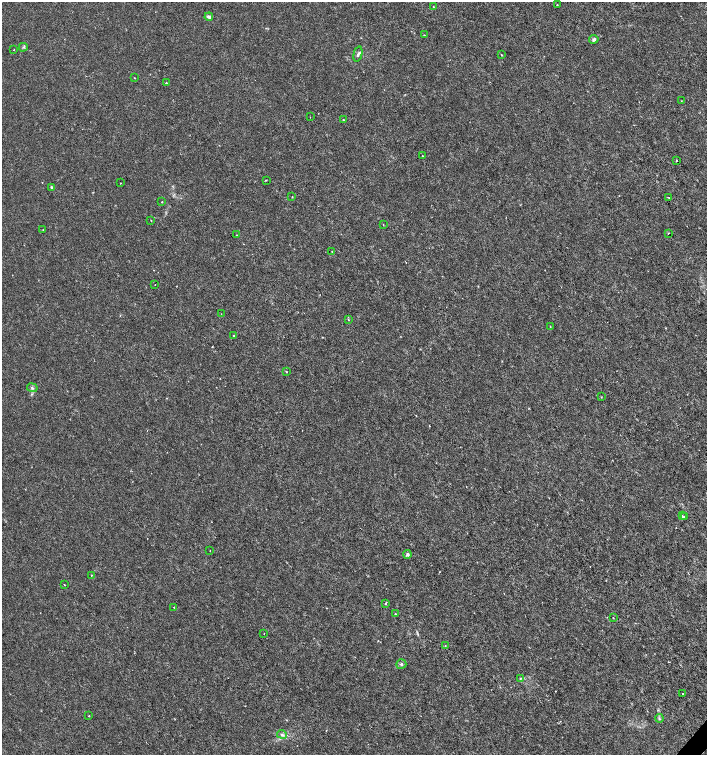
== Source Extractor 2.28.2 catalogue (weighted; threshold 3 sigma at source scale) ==
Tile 6 of 4 x 4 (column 2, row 2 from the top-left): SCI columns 1639-3047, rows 3012-4516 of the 6029 x 6029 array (HDU 1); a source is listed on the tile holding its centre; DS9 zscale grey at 2 x 2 block average (1 PNG px = mean of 2 x 2 image px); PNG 709 x 757 px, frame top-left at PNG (2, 2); each listed source drawn as its Kron ellipse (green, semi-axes under 4 px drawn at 4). Shown black and unused: <1% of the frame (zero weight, under 3 of 6 exposures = <1% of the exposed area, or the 3 px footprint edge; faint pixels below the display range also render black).
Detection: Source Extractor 2.28.2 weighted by HDU 2 'WHT'; one run over the whole footprint, this tile lists its part. Background -1.77e-04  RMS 0.001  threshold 0.00422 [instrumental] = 3 sigma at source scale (4.09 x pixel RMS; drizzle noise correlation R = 1.36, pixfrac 0.8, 0.0396/0.0396 arcsec/px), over >= 5 px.
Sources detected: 55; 1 inside a brighter listed object's ellipse — not listed separately; the other 54 listed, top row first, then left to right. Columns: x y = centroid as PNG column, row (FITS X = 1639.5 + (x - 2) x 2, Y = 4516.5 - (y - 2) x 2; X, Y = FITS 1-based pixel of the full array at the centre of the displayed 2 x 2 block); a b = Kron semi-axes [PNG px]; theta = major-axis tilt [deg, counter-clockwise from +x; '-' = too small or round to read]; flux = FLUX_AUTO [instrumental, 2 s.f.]
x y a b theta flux
557 5 2 2 - 0.11
433 6 2 2 - 0.08
209 17 4 3 - 0.75
424 35 2 2 - 0.11
594 39 5 4 - 0.54
23 47 4 2 - 0.22
14 49 2 2 - 0.13
358 54 8 3 76 0.51
502 55 2 2 - 0.18
134 78 2 2 - 0.11
166 83 3 2 - 0.14
681 101 2 2 - 0.17
310 117 2 2 - 0.083
343 120 2 2 - 0.18
423 156 2 2 - 0.13
676 161 2 2 - 0.15
266 180 2 2 - 0.16
121 183 2 2 - 0.13
52 188 3 3 - 0.39
292 197 2 2 - 0.11
669 198 3 2 - 0.13
162 202 2 2 - 0.12
151 220 2 2 - 0.12
383 225 2 2 - 0.079
43 230 2 2 - 0.064
668 233 2 2 - 0.16
237 235 2 2 - 0.1
332 251 2 2 - 0.099
155 285 2 2 - 0.089
221 314 2 2 - 0.067
348 320 3 2 - 0.17
550 327 2 2 - 0.08
233 335 2 2 - 0.16
286 372 2 2 - 0.12
32 388 5 4 - 0.42
601 397 3 2 - 0.11
682 516 3 2 - 0.26
684 517 2 2 - 0.34
210 551 2 2 - 0.081
408 554 4 4 - 0.49
91 575 2 2 - 0.15
64 585 2 2 - 0.17
386 603 2 2 - 0.25
174 607 2 2 - 0.17
395 614 2 2 - 0.25
613 618 2 2 - 0.12
264 633 2 2 - 0.072
445 646 2 2 - 0.19
401 664 5 4 - 0.39
521 678 3 2 - 0.18
683 693 2 2 - 0.14
89 716 2 2 - 0.13
659 718 4 3 - 0.31
282 734 5 4 - 0.53
Diffuse or blended objects may show on this block-average render without a row.